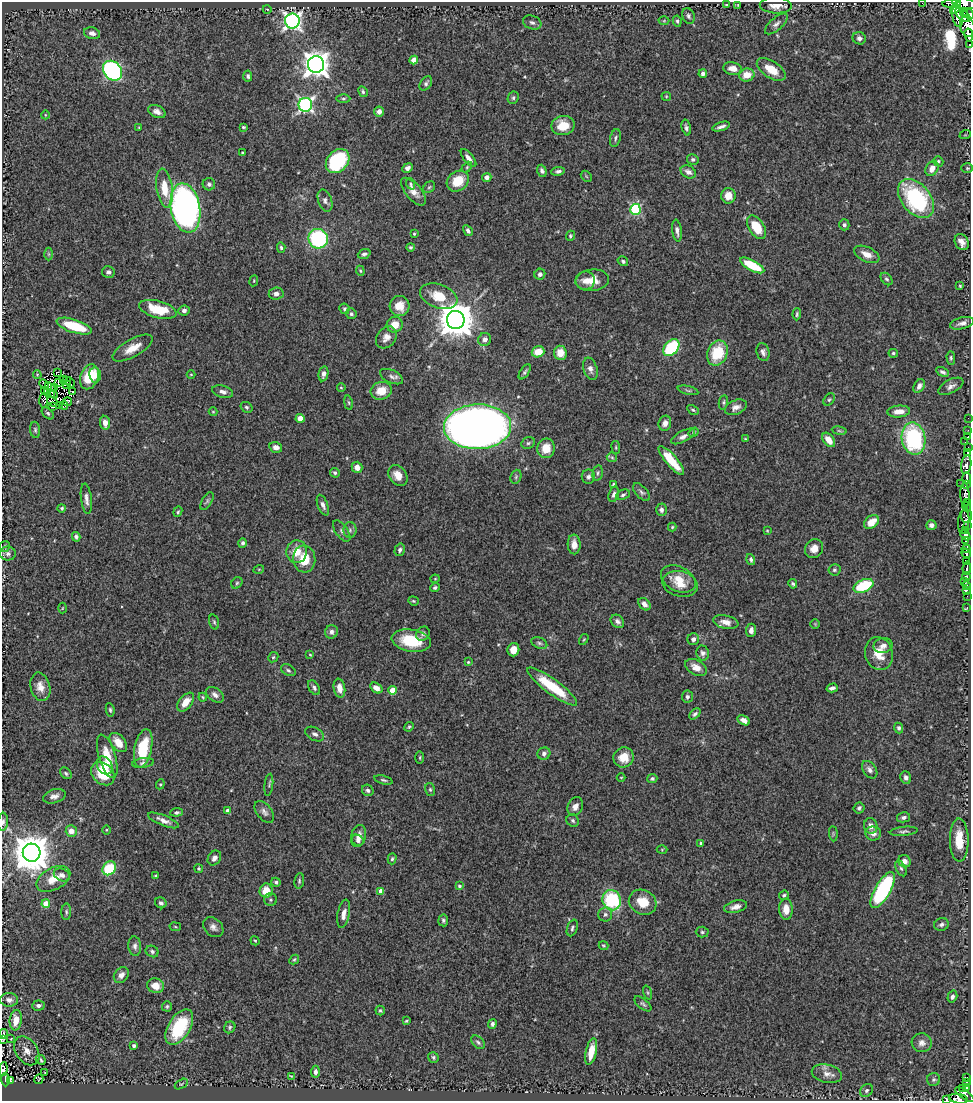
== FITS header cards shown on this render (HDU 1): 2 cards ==
NAXIS1  =                  969
NAXIS2  =                 1099

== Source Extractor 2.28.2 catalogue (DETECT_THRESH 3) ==
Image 969 x 1099 px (HDU 1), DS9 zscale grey, 1 PNG px = 1 image px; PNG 973 x 1103 px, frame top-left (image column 1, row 1099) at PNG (2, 2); each listed source drawn as its Kron ellipse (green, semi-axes under 4 px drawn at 4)
Background 0.876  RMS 0.042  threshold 0.126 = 3 sigma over >= 5 px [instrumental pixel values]
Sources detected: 412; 5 with non-positive FLUX_AUTO (blend fragments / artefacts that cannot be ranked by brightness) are neither listed nor drawn; the other 407 listed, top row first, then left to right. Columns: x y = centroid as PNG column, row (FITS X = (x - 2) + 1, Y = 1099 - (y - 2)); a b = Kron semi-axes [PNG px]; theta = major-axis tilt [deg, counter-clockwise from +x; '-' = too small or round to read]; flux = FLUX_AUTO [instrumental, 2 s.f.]
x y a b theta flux
922 3 2 2 - 4.1
952 4 9 4 2 290
964 4 12 5 -9 1000
726 5 3 3 - 3.2
738 5 3 2 - 2.4
776 5 16 8 -2 25
955 8 7 3 51 110
267 9 4 3 - 2.4
964 11 2 2 - 130
968 14 6 4 -54 480
963 15 9 4 -39 110
688 16 8 6 -67 7.4
958 16 11 5 -83 180
292 21 7 7 - 1100
664 21 5 3 - 2.7
677 21 5 4 - 4.7
532 22 9 6 -22 9.7
776 24 14 6 41 13
967 27 10 7 -75 720
92 33 8 5 -14 14
969 35 7 3 -81 450
859 38 7 6 - 9.5
969 45 2 2 - 60
414 60 4 4 - 35
316 65 8 8 - 3200
733 69 10 6 -10 22
771 69 16 8 -33 55
112 71 11 8 -49 710
703 74 4 4 - 12
747 75 7 6 - 37
248 76 5 4 - 6.7
426 83 8 5 55 8
363 92 6 4 -62 5.3
666 96 4 4 - 2.9
343 98 7 3 0 4.4
513 98 6 5 - 5.9
305 105 7 6 - 770
157 112 9 6 -23 15
379 112 5 5 - 13
45 115 4 3 - 2.1
563 126 12 9 11 58
243 127 3 3 - 3.7
686 127 8 4 -77 7.1
721 127 9 3 17 9.8
139 128 3 2 - 2.8
965 135 6 3 18 3
615 138 9 5 77 7.4
242 153 3 3 - 2.7
468 158 11 5 -51 14
693 159 6 5 - 6.5
338 161 13 10 48 210
938 161 5 4 - 4.8
467 167 6 4 46 3.7
407 168 5 4 - 9.5
932 168 8 6 58 22
967 168 6 5 - 4.1
542 171 6 4 -70 7.6
558 171 7 4 8 7.7
688 172 8 6 -29 13
586 176 6 4 -46 4.1
487 177 5 4 - 15
458 181 12 9 36 68
209 184 6 6 - 8.6
411 184 6 4 -68 3.7
429 187 6 5 - 4.6
165 188 19 8 -81 58
413 192 17 7 -50 25
728 196 8 7 - 33
916 199 22 14 -51 320
325 201 11 6 -70 10
185 208 25 14 -79 1500
635 209 5 5 - 270
844 225 5 5 - 7.1
756 227 13 7 -57 93
468 231 6 4 -59 8.2
677 231 11 5 -82 12
414 234 3 3 - 3.3
570 236 5 4 - 4.1
318 239 10 9 - 290
962 242 8 6 -61 17
410 247 4 4 - 5.1
281 248 5 4 - 5.1
49 254 6 4 -90 4.2
364 254 6 4 21 8.1
867 254 13 7 -25 24
623 261 5 4 - 5.8
752 265 13 5 -28 110
360 271 5 4 - 3.6
108 272 6 5 - 10
540 274 5 5 - 8.5
886 279 7 5 -49 6
592 280 16 10 5 42
254 281 5 3 - 2.4
585 281 10 9 - 17
960 286 3 3 - 2.9
276 294 7 6 - 12
439 296 19 11 -20 61
399 306 10 10 - 35
158 309 19 8 -15 85
344 309 5 5 - 5.8
184 311 6 5 - 8.8
351 314 5 5 - 6.6
797 314 6 3 88 4.5
456 320 9 9 - 8200
962 323 12 5 15 13
395 325 8 7 - 34
74 326 18 6 -18 120
386 337 12 9 51 19
485 339 7 6 - 14
133 348 22 9 29 41
671 348 9 6 48 170
538 352 6 5 - 46
763 352 9 6 -75 11
560 353 7 6 - 39
717 353 13 10 68 100
893 353 5 4 - 5.1
951 358 6 4 -89 4.4
590 369 11 7 -72 14
57 372 3 2 - 1.2
525 372 9 4 57 5.7
942 372 7 3 -27 7.1
37 374 4 3 - 2.8
191 374 4 3 - 2.3
324 374 7 4 77 13
95 375 7 6 - 28
89 377 13 9 71 84
392 377 12 6 -24 11
63 380 4 2 - 0.48
66 380 2 2 - 2.2
70 382 5 2 - 2.2
58 383 3 2 - 1.1
44 384 5 2 - 5
66 385 3 3 - 5.1
919 386 7 5 59 13
951 386 14 6 28 13
55 387 3 2 - 1.8
341 388 4 3 - 3.3
45 390 3 2 - 3.5
52 390 9 2 -58 1.4
688 390 10 4 -13 5.4
381 391 10 9 - 45
72 392 3 2 - 3.1
223 392 11 6 -16 12
48 393 3 2 - 0.87
52 395 2 2 - 2.7
829 400 7 5 48 4.7
44 401 7 3 -86 7.9
68 401 4 3 - 2.7
52 402 6 2 -32 0.42
723 402 7 4 81 4.8
348 403 7 3 -81 4.2
64 405 4 3 - 6
59 406 4 3 - 1.6
53 407 3 2 - 4.8
246 407 6 5 - 5.3
736 407 11 7 22 16
693 410 6 4 -30 4.6
899 411 11 6 4 25
213 412 4 4 - 2.7
48 413 7 4 -45 5.3
300 418 4 4 - 27
968 418 2 2 - 6.3
105 423 7 5 -81 19
665 423 7 6 - 16
477 427 33 22 1 4100
35 430 8 5 -83 5.8
968 430 2 2 - 8.5
839 431 7 3 -9 4
694 432 5 4 - 4.3
683 436 13 5 28 13
967 437 4 3 - 33
745 439 3 3 - 3
913 439 16 11 -79 320
829 440 8 5 -52 34
965 442 2 2 - 1.8
528 443 7 5 28 5.6
276 447 6 5 - 17
616 447 6 3 -82 3.3
968 447 2 2 - 11
546 448 10 9 - 42
968 452 3 3 - 42
612 457 5 5 - 4.2
671 460 18 5 -50 88
966 465 9 5 81 300
357 467 5 5 - 19
335 473 5 4 - 5.4
598 473 8 5 77 5.8
398 475 11 8 -55 33
516 477 7 5 70 5.3
588 477 7 6 - 8.9
967 478 6 3 90 470
613 484 4 3 - 3.2
961 484 2 2 - 11
966 485 3 3 - 48
641 492 11 5 -47 8.2
614 494 8 5 72 9.8
623 495 7 4 27 6.9
965 495 12 4 -87 210
86 499 15 5 -83 15
207 501 10 5 59 6.1
967 503 3 2 - 56
323 505 11 5 -69 11
967 507 5 3 - 80
62 508 4 4 - 5.3
661 510 6 5 - 9
178 512 5 4 - 4
966 516 7 5 -88 100
871 522 8 6 38 43
964 522 12 5 84 300
931 525 5 5 - 11
967 525 4 2 - 67
672 527 4 4 - 3.6
350 530 8 6 89 8.1
767 530 4 3 - 2.4
966 530 4 3 - 100
342 531 12 6 -54 10
965 535 6 4 -43 400
76 537 5 4 - 7.1
966 540 4 3 - 150
243 543 5 4 - 6.5
574 544 10 6 -87 21
4 547 6 5 - 4.1
814 549 10 8 53 25
966 549 4 3 - 330
400 550 6 5 - 7
297 552 11 10 - 45
966 553 5 3 - 180
8 554 8 7 - 9.6
304 559 13 11 -84 69
751 559 6 4 -73 7.7
966 561 4 2 - 23
967 568 6 3 82 120
259 569 5 3 - 2.7
834 570 6 5 - 5.2
966 577 4 4 - 53
435 579 4 4 - 2.8
678 579 18 12 -26 48
965 581 2 2 - 8.2
237 583 6 5 - 4.7
680 584 18 12 -14 41
793 584 5 4 - 5.1
967 585 3 2 - 8.6
864 586 10 6 21 150
435 588 5 4 - 5
966 590 3 2 - 2.9
967 596 2 2 - 6.9
413 601 5 4 - 3.8
644 604 7 5 -45 16
967 607 3 2 - 6.2
62 608 5 3 - 2.3
617 621 7 6 - 11
214 622 8 4 -74 5.2
726 622 13 6 -12 21
815 624 4 4 - 2.4
751 630 7 5 84 15
331 632 7 6 - 10
423 634 7 6 - 7.6
584 639 6 3 58 3.1
693 639 6 6 - 11
411 641 20 11 -9 100
539 643 8 5 -21 6.9
883 646 9 7 11 15
513 650 6 6 - 31
703 653 7 6 - 10
879 653 17 13 -73 52
310 655 3 3 - 2.5
273 657 5 4 - 4.1
468 662 4 4 - 3.4
696 667 12 7 -28 26
288 670 8 5 -31 5.6
40 687 14 9 -76 29
552 687 30 7 -36 120
314 688 8 5 -59 7.7
339 688 9 5 -80 21
376 688 6 4 -34 19
832 688 6 3 15 9.8
393 690 4 4 - 68
215 695 10 6 -36 13
203 697 4 3 - 3.1
687 697 6 5 - 7.4
186 702 11 6 51 33
110 710 7 4 -82 5.2
695 714 7 4 43 6.9
744 720 6 4 -28 17
409 727 5 4 - 3.9
899 728 5 4 - 7
315 734 10 6 -28 10
118 742 11 7 -53 36
143 748 19 8 78 110
544 754 6 6 - 9
107 756 23 8 -73 61
420 757 6 3 90 3.2
624 757 10 10 - 46
143 763 11 5 7 8
105 765 10 7 -57 33
870 770 10 6 -54 11
66 773 7 5 -46 6
103 774 13 10 -43 86
621 777 4 3 - 2.2
906 778 6 5 - 8.6
652 779 5 4 - 6.4
384 780 9 4 -15 5.2
160 784 5 4 - 3.3
269 785 11 3 83 5.1
430 789 6 5 - 4.9
368 790 6 5 - 6.2
54 796 11 6 16 15
575 807 10 7 64 18
859 808 6 5 - 6.8
228 810 4 4 - 11
177 812 6 4 6 5.7
264 812 12 7 -52 12
904 817 6 5 - 8.3
163 820 16 5 -22 19
573 820 7 6 - 7
3 822 9 5 83 7.9
871 826 8 6 -74 18
106 830 5 3 - 2.7
71 831 6 5 - 24
904 831 14 4 6 7.8
873 833 8 7 - 17
833 834 8 3 -85 3.2
359 836 11 7 76 20
358 840 6 5 - 9.9
959 840 21 9 -89 71
701 843 3 3 - 4.4
662 850 5 3 - 2.7
32 853 9 9 - 8500
214 858 8 6 56 13
392 859 5 4 - 4.8
904 861 6 6 - 16
109 868 7 6 - 130
901 868 8 5 -64 7
199 869 4 4 - 3.9
62 875 8 6 -25 12
156 876 4 3 - 4.7
53 879 18 11 28 47
299 881 8 5 82 5.4
276 882 4 4 - 5.2
459 886 4 4 - 6.2
883 890 20 7 60 380
266 891 7 6 - 40
381 891 4 4 - 28
784 895 5 4 - 5
271 900 6 6 - 6.6
612 900 10 9 - 220
643 902 14 12 -27 56
161 903 6 5 - 7.2
46 904 4 4 - 64
736 907 12 6 15 16
786 909 10 6 -87 35
66 912 8 5 89 4.8
344 914 14 6 79 21
605 914 7 7 - 7.6
443 920 6 5 - 6.6
941 924 7 6 - 9.3
175 927 6 3 -9 2.9
213 927 11 8 -44 14
572 928 8 5 70 6.4
702 932 6 5 - 5.3
255 941 5 3 - 3.2
135 946 10 6 -85 10
603 946 5 4 - 3.6
152 951 6 5 - 6.3
294 959 5 4 - 4.1
121 975 8 6 51 15
156 986 8 7 - 34
648 993 7 3 -71 3.3
952 997 6 5 - 8.4
9 1000 9 7 -4 13
643 1004 10 5 -39 6.8
38 1005 6 5 - 7.7
167 1006 5 5 - 4.2
380 1011 5 4 - 4.8
16 1020 10 6 84 39
406 1021 4 3 - 3.1
492 1024 5 4 - 8.4
179 1027 20 11 59 170
230 1027 6 5 - 5.5
4 1034 5 2 - 3.1
3 1039 3 2 - 2.2
11 1039 3 2 - 1.8
478 1042 8 5 -45 6.5
922 1043 10 9 - 16
134 1046 4 3 - 7.7
27 1051 16 11 -55 26
591 1052 13 5 78 39
433 1057 6 5 - 5
41 1060 5 3 - 5.2
3 1069 7 4 84 39
315 1072 6 4 86 9.8
44 1073 3 2 - 1.7
827 1074 15 9 -12 21
291 1076 3 2 - 2.2
966 1077 4 2 - 16
39 1079 5 2 - 1.9
5 1080 6 3 -88 94
10 1080 3 3 - 9.3
934 1080 6 6 - 5.8
967 1082 3 3 - 36
181 1084 7 3 32 2.8
963 1088 3 3 - 37
967 1088 3 3 - 51
867 1090 7 5 46 7.1
965 1095 11 4 -35 250
946 1099 4 3 - 26
958 1099 9 4 -9 140
At the frame edge (FLAGS 8, measured only in part): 11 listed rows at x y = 922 3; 964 4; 968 14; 967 27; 969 35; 969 45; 3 822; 3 1039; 3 1069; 946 1099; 958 1099
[5 non-positive-flux detections neither listed nor drawn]